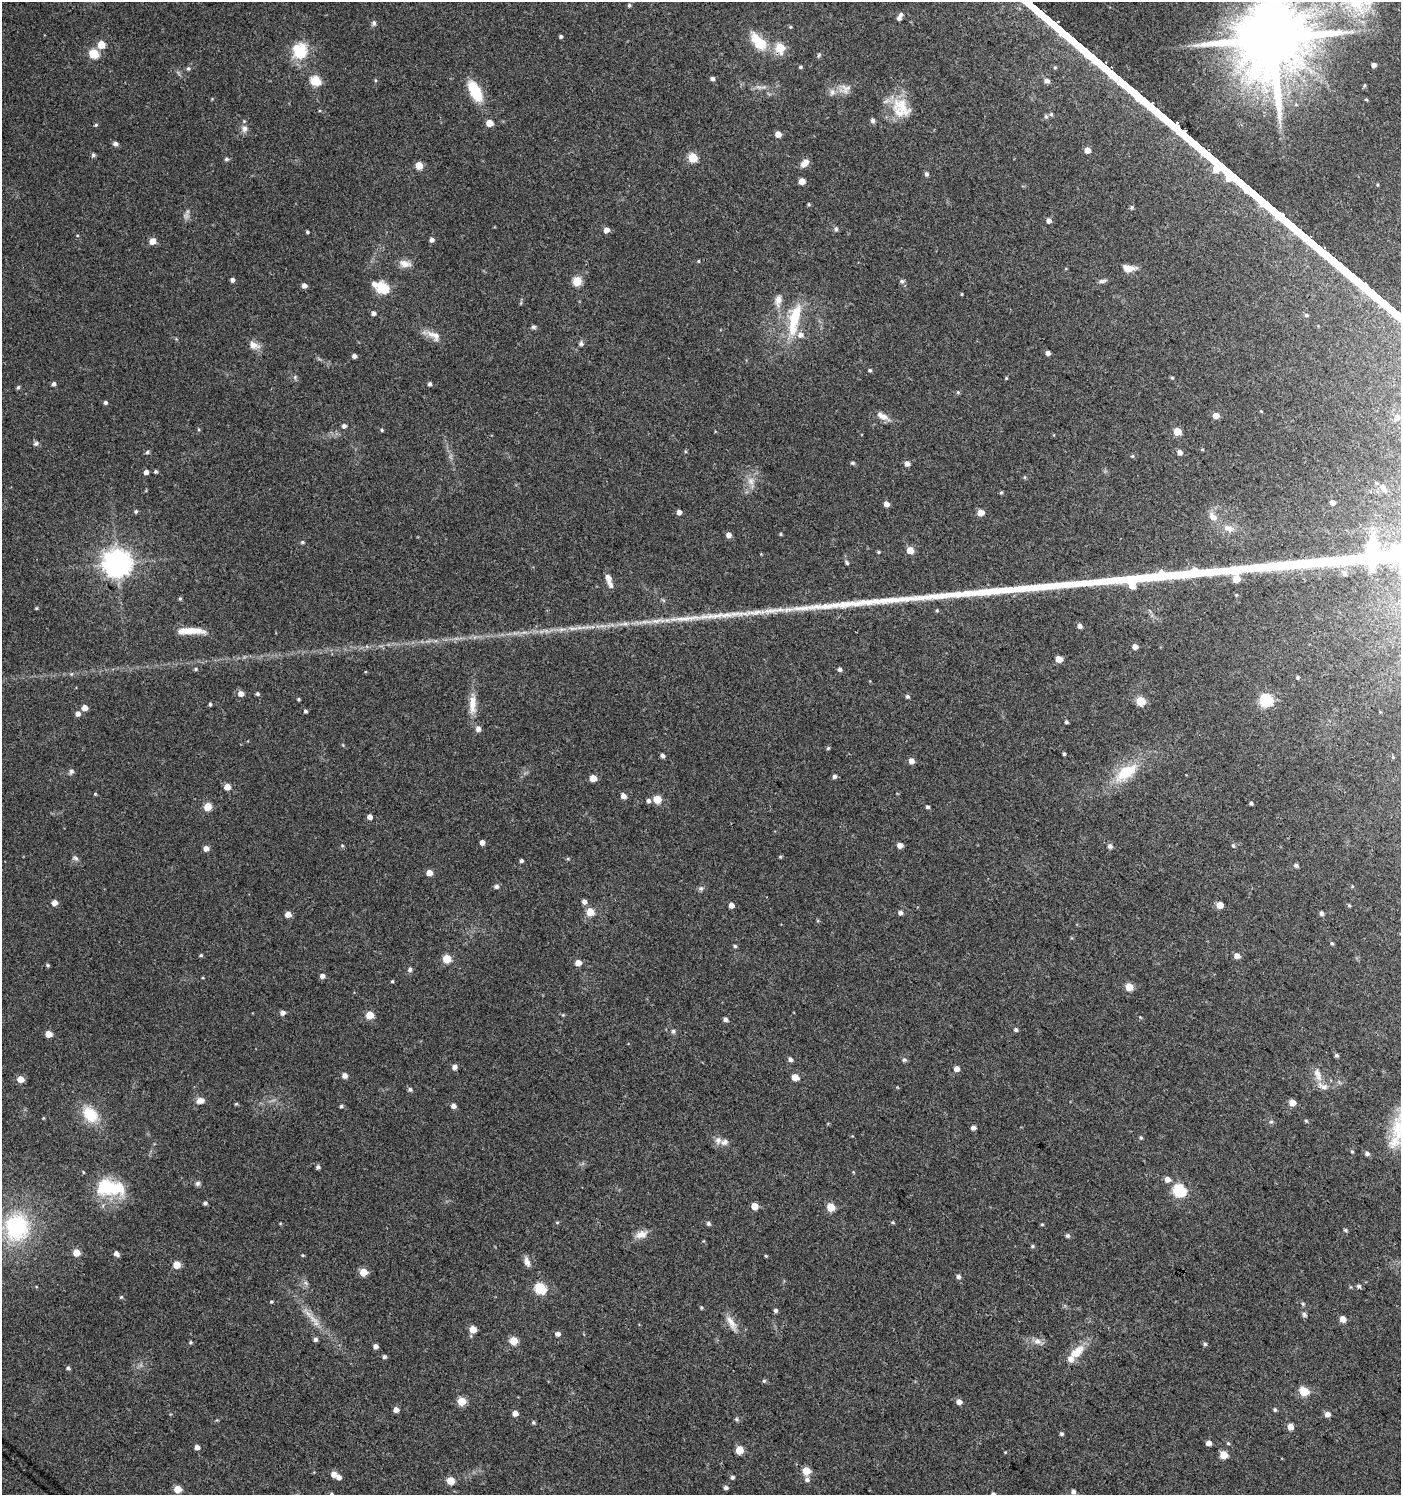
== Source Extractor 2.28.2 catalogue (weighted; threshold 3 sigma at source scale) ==
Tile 6 of 4 x 4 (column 2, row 2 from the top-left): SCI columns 1576-2974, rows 2995-4487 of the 6017 x 5983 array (HDU 1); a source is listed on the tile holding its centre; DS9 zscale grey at full resolution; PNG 1403 x 1497 px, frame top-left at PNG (2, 2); no overlay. Shown black and unused: <1% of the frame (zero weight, under 3 of 4 exposures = <1% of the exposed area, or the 3 px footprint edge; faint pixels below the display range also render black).
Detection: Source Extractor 2.28.2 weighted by HDU 2 'WHT'; one run over the whole footprint, this tile lists its part. Background 0.0237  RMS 0.0039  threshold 0.0177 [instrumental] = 3 sigma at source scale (4.5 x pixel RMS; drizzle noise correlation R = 1.50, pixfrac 1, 0.0396/0.0396 arcsec/px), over >= 5 px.
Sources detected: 314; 2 too faint to see at this stretch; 2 inside a brighter object's white glare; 1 long thin detection or spike segment (spike, bleed or trail) — not listed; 6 inside a brighter listed object's ellipse — not listed separately; the other 303 listed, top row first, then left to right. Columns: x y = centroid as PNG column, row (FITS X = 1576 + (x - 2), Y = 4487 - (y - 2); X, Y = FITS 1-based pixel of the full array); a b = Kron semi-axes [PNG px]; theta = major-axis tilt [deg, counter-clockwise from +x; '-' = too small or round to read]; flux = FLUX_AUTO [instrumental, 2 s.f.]
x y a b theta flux
1357 2 47 29 -67 30
629 5 5 5 - 0.65
901 15 7 6 - 1.2
374 23 8 6 90 0.95
790 27 4 4 - 0.44
561 36 4 4 - 0.75
1272 38 21 19 -71 5300
758 42 26 12 -49 11
101 45 5 5 - 7.6
780 48 6 5 - 16
300 51 21 20 - 12
94 54 5 5 - 19
819 55 6 5 - 0.65
1374 65 4 4 - 1.7
800 67 4 4 - 0.61
188 68 5 5 - 0.73
712 78 5 4 - 1.1
375 80 5 3 - 0.43
315 81 6 5 - 23
1047 81 7 6 - 1.3
1364 85 6 3 81 0.5
847 88 19 7 -11 2.8
475 91 27 12 -62 12
832 92 9 7 -62 1.7
1366 99 4 4 - 0.4
902 107 33 18 -43 12
1051 114 5 5 - 0.7
873 120 6 6 - 0.9
489 123 5 5 - 5.7
96 125 5 4 - 0.48
244 129 10 9 - 1.9
778 134 5 5 - 4.3
115 144 5 4 - 1.5
1088 150 4 4 - 3.9
93 155 5 5 - 0.83
693 158 5 5 - 19
226 159 5 4 - 0.76
804 163 12 7 43 2.6
419 166 5 5 - 8.5
926 174 5 4 - 1.1
802 181 5 5 - 4.6
809 204 5 4 - 0.47
1132 207 5 5 - 0.62
1049 221 5 4 - 2.1
836 229 6 5 - 0.76
606 230 5 5 - 2.6
307 232 3 3 - 0.54
432 240 5 5 - 1.3
152 241 5 5 - 4.3
698 261 4 3 - 0.39
405 264 15 8 -11 3.3
1128 268 13 7 -5 4.5
232 280 4 4 - 1.4
577 281 5 5 - 15
902 281 6 6 - 0.98
1102 281 11 5 13 1.1
374 284 6 6 - 1.9
304 285 4 4 - 2.2
382 288 6 6 - 38
962 294 5 3 - 0.35
778 300 17 9 83 3.1
373 313 5 4 - 1.2
1306 315 6 4 -15 0.76
795 318 41 12 78 17
533 327 6 6 - 0.81
434 336 21 10 -29 4
581 343 6 6 - 0.95
254 345 15 9 -23 3.1
1048 353 4 4 - 1.5
354 356 4 4 - 1.5
870 370 4 4 - 0.66
295 377 5 5 - 0.63
1006 378 4 3 - 0.37
1172 378 5 3 - 0.42
54 384 5 4 - 1.2
430 384 4 4 - 0.95
18 387 6 4 72 0.66
958 392 5 4 - 0.5
105 402 4 4 - 0.92
883 416 18 8 -29 3.1
1216 416 5 5 - 4.3
1397 417 6 6 - 1.5
344 426 5 5 - 1.2
382 430 4 4 - 0.52
1177 431 5 5 - 9.1
36 444 7 6 - 1
1202 449 4 4 - 0.39
147 452 5 4 - 0.75
1180 452 5 4 - 2.2
1132 456 4 4 - 0.48
853 463 6 4 -15 0.63
907 464 5 5 - 2.2
146 472 4 4 - 1.9
156 472 4 4 - 0.69
1024 477 5 4 - 0.45
751 481 11 9 -73 2.9
1383 488 9 7 -49 1.8
1001 492 5 4 - 0.49
1332 502 5 4 - 2.2
886 504 5 5 - 2.4
136 511 5 5 - 0.69
679 512 5 4 - 2
981 513 5 4 - 4.9
1213 517 15 9 -43 3.4
1229 528 17 10 -20 4
780 534 4 4 - 0.42
729 535 5 5 - 2.4
302 542 5 4 - 0.58
910 550 5 5 - 5.7
878 552 4 4 - 0.45
847 563 6 4 -58 0.64
117 564 9 8 - 480
1344 573 10 6 -46 1.4
608 578 9 6 -69 2.2
1236 595 5 3 - 0.34
180 599 5 4 - 0.52
36 608 4 3 - 0.47
773 610 46 7 6 10
937 610 5 4 - 0.44
656 621 21 6 6 4.3
624 624 13 5 5 2.1
1079 626 5 5 - 1.5
573 628 16 5 0 2.6
190 631 31 7 -1 7
1135 646 4 4 - 2.6
1059 659 5 5 - 5
196 669 5 4 - 0.55
840 669 5 4 - 1
71 674 6 4 71 0.46
1297 677 4 4 - 0.64
241 694 5 5 - 2.6
257 694 5 4 - 0.71
907 696 5 4 - 0.84
298 699 4 3 - 0.51
1266 700 6 6 - 51
1140 701 5 5 - 17
210 704 4 4 - 0.65
472 704 30 9 89 5.9
85 708 4 4 - 4.1
305 711 4 4 - 0.85
77 714 5 5 - 1.9
1066 722 4 3 - 0.65
478 729 6 5 - 2.1
828 748 5 4 - 0.52
1064 754 4 3 - 0.57
662 756 5 4 - 1.1
911 761 5 4 - 3.1
71 772 7 6 - 1
1126 772 31 15 35 15
834 776 5 5 - 1.1
593 778 5 5 - 5
227 787 5 4 - 4.6
95 794 4 4 - 0.42
623 796 5 5 - 2.4
657 799 5 5 - 10
648 801 5 5 - 1.1
1251 803 4 4 - 0.73
207 807 5 5 - 8.7
928 807 4 4 - 0.76
370 817 5 4 - 2.1
482 842 4 4 - 2.3
900 845 5 5 - 2.6
342 846 5 3 - 0.4
1110 846 6 5 - 1.3
1233 846 6 5 - 0.66
206 849 5 4 - 2.8
780 857 5 4 - 0.46
75 858 9 6 -36 1
568 859 6 3 -18 0.47
521 861 4 4 - 0.89
1296 866 6 5 - 0.87
429 873 5 4 - 3.6
496 886 5 5 - 1.2
1352 886 5 3 - 0.35
701 888 6 5 - 0.87
584 902 5 5 - 1.8
54 903 5 5 - 2.8
731 905 4 4 - 2.5
1220 905 5 4 - 5.6
1349 905 5 4 - 0.43
590 912 5 5 - 8.4
900 913 5 5 - 1.2
1321 913 5 4 - 1.1
288 914 5 4 - 4
1332 943 5 4 - 0.55
735 946 5 4 - 0.65
201 955 5 4 - 0.51
1237 956 5 5 - 2.8
447 959 5 5 - 13
578 963 5 5 - 4.1
48 965 5 4 - 0.57
410 969 6 6 - 0.87
322 976 4 4 - 1.9
392 981 4 3 - 0.43
1129 987 5 5 - 8.7
282 1013 5 5 - 1.8
370 1015 5 5 - 10
1140 1017 4 4 - 0.31
725 1019 4 4 - 1.5
1016 1030 5 4 - 0.76
673 1031 5 5 - 0.75
48 1034 5 4 - 5.1
1336 1055 5 4 - 0.84
790 1059 6 5 - 1.2
904 1060 6 6 - 0.77
454 1067 5 5 - 2
957 1069 4 4 - 2.9
344 1075 5 5 - 2.1
1318 1075 19 9 -70 3.6
795 1077 5 5 - 6
20 1079 5 5 - 4.7
410 1089 5 5 - 0.88
200 1101 10 8 11 2.3
1292 1102 5 5 - 5.6
236 1104 5 4 - 0.43
341 1106 4 4 - 0.72
453 1106 5 4 - 1.8
90 1114 21 14 -49 12
1306 1121 5 4 - 0.48
1271 1122 6 4 0 0.59
973 1128 5 4 - 1.6
1397 1131 53 17 76 17
1141 1138 5 4 - 0.58
718 1140 11 8 67 2
1352 1152 5 4 - 0.46
1367 1153 6 5 - 1.1
318 1167 5 5 - 0.92
83 1172 4 3 - 0.33
1167 1179 5 5 - 2.6
198 1183 7 6 - 0.92
103 1188 26 21 -68 15
1179 1190 6 6 - 46
205 1203 5 4 - 0.83
754 1206 5 5 - 6.5
831 1207 5 5 - 10
557 1222 5 3 - 0.41
893 1222 5 4 - 0.45
280 1223 4 4 - 0.33
708 1224 5 5 - 0.88
1042 1224 4 4 - 0.4
16 1227 32 27 88 35
1345 1230 5 4 - 0.58
641 1234 16 9 19 3.4
1067 1236 5 5 - 0.83
1032 1246 5 4 - 0.62
76 1253 5 5 - 7.1
116 1254 5 5 - 2.2
302 1255 4 4 - 0.43
766 1256 5 3 - 0.41
527 1262 12 7 -73 2.1
177 1265 5 5 - 6.7
363 1272 5 5 - 9
958 1276 5 5 - 1.3
306 1283 7 4 -70 0.87
1359 1286 6 5 - 0.89
540 1288 6 5 - 35
121 1297 5 4 - 0.51
271 1302 4 4 - 0.47
701 1307 5 4 - 0.47
775 1310 5 5 - 0.87
1304 1315 8 6 -56 0.93
313 1319 22 6 -45 4.2
1343 1319 5 4 - 3.9
731 1323 24 7 -58 3.9
473 1329 5 5 - 6.8
558 1334 5 4 - 1.6
315 1340 5 4 - 1.1
514 1341 5 5 - 11
1037 1341 12 8 -8 2.4
190 1342 5 4 - 0.53
1205 1344 5 4 - 0.67
376 1346 4 4 - 1.8
1077 1351 25 11 41 6.7
384 1357 4 4 - 1
68 1368 5 4 - 0.7
764 1381 5 5 - 0.61
1304 1391 5 5 - 17
462 1401 5 5 - 11
959 1402 5 5 - 2.3
396 1410 4 4 - 2.6
1275 1410 5 4 - 0.66
515 1413 5 5 - 2.8
1327 1414 5 5 - 2.3
736 1419 6 5 - 0.61
533 1423 5 4 - 0.6
1290 1427 5 4 - 4.1
1062 1434 4 4 - 0.72
1209 1443 4 4 - 2.4
1228 1443 5 4 - 0.47
197 1447 5 4 - 2.1
739 1450 5 5 - 11
1223 1455 5 5 - 9.8
806 1471 5 5 - 9.3
334 1474 5 4 - 3.8
339 1477 5 5 - 1.9
732 1477 5 5 - 0.9
807 1479 6 6 - 1.3
450 1481 5 5 - 8.3
726 1488 5 4 - 1
177 1489 5 5 - 8
1073 1492 6 5 - 1.3
332 1494 4 4 - 0.78
993 1494 5 5 - 1.2
Overlapping masked pixels (flux is a lower limit): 2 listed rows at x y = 780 48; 117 564
Isophote crosses this tile's border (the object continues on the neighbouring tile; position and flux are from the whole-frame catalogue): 5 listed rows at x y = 1357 2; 1272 38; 1397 1131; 332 1494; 993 1494